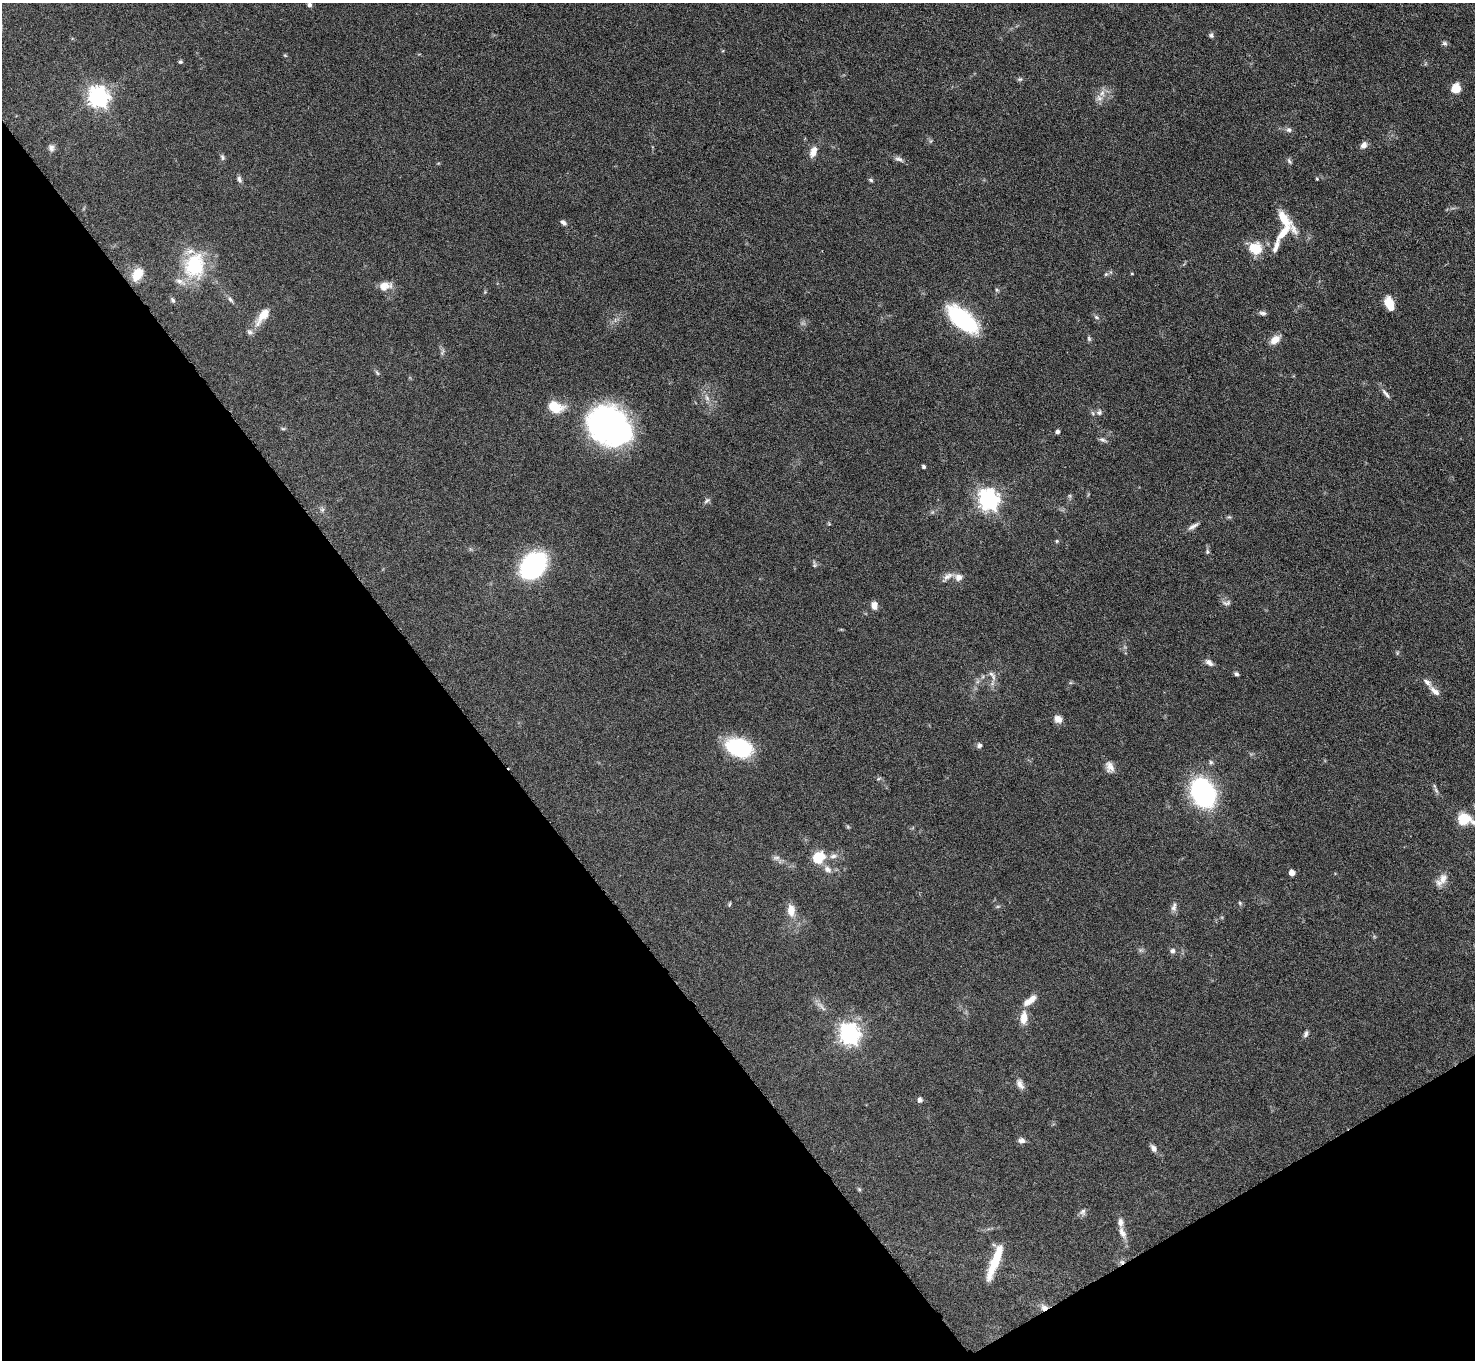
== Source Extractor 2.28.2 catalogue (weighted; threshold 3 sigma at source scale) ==
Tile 14 of 4 x 4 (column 2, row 4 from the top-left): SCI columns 1474-2946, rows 298-1655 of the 5893 x 5887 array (HDU 1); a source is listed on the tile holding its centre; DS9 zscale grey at full resolution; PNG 1477 x 1362 px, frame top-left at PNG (2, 3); no overlay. Shown black and unused: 34% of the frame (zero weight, under 3 of 6 exposures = <1% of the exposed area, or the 3 px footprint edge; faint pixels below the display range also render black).
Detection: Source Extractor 2.28.2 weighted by HDU 2 'WHT'; one run over the whole footprint, this tile lists its part. Background 0.0847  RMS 0.0043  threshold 0.0176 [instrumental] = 3 sigma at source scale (4.09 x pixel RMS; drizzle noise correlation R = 1.36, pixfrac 0.8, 0.05/0.05 arcsec/px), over >= 5 px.
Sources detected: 114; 3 too faint to see at this stretch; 1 cosmic-ray / hot-pixel residue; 1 long thin detection or spike segment (spike, bleed or trail) — not listed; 9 inside a brighter listed object's ellipse — not listed separately; the other 100 listed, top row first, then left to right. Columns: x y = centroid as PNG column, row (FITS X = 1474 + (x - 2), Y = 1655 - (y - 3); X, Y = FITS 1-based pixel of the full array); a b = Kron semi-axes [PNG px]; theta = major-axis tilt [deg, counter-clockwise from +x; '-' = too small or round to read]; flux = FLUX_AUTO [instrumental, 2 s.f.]
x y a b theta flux
310 5 6 5 - 1.1
1211 35 6 6 - 1
1444 43 7 6 - 0.95
285 55 6 3 -20 0.4
180 62 5 4 - 0.67
1020 79 7 5 10 0.7
1456 88 11 9 66 5.1
98 97 8 7 - 230
1099 98 10 9 - 2.2
1289 130 8 6 -8 1.2
1364 145 9 7 50 1.9
51 148 10 8 -75 1.5
813 152 14 8 69 3.5
222 157 8 5 -66 0.85
899 159 13 6 -21 1.5
1289 161 9 4 -57 0.79
239 179 9 5 -69 1.1
1317 179 4 4 - 0.42
871 180 6 4 -18 0.67
1283 218 23 9 -61 7.7
563 222 8 5 -37 1.1
1276 246 22 6 71 2.9
1255 248 15 12 -20 9.8
194 266 32 25 79 26
137 274 17 11 55 6.4
1106 274 6 4 43 0.58
1132 274 4 3 - 0.34
385 286 16 10 11 4.2
997 290 5 5 - 0.62
230 299 9 5 -54 1.1
173 300 7 5 -59 0.84
1389 304 13 7 -69 8.6
1263 313 10 5 -11 1.1
262 316 28 10 54 6.1
1096 317 8 5 -28 0.86
962 319 29 13 -40 48
1089 339 7 5 -74 0.72
1275 340 11 8 39 4.2
377 373 9 3 -56 0.67
1386 394 17 5 -51 1.7
707 398 9 6 -60 1.6
554 407 9 7 -17 17
1099 412 9 7 73 1.3
609 426 48 38 -34 89
283 429 6 4 0 0.54
1057 432 5 4 - 1.3
1103 440 10 5 -16 1.1
924 467 4 3 - 0.98
1070 496 6 4 -71 0.61
988 500 8 7 - 220
707 501 9 6 39 1
322 510 7 6 - 0.94
829 524 5 4 - 0.41
1193 526 16 5 30 1.7
1057 541 5 4 - 0.5
1207 552 6 5 - 0.72
814 564 10 5 -81 0.83
533 565 19 13 49 96
947 577 19 7 35 2.5
958 577 10 9 - 2.4
1226 603 13 6 1 1.3
874 605 9 7 -82 2.3
1397 653 6 4 72 0.48
1209 663 11 7 -38 1.9
1236 674 6 5 - 0.83
992 675 16 6 -58 2.2
1435 691 16 7 -40 2.5
1058 719 9 8 - 2.8
979 745 7 6 - 1.1
740 748 25 17 -15 33
1211 762 7 5 -89 0.83
1110 767 14 9 -71 2.8
879 779 7 3 19 0.49
1436 790 9 4 -55 1
1203 792 18 13 -63 110
1464 819 15 14 - 7.8
833 856 11 7 8 2.1
818 857 12 10 43 12
776 858 11 6 -6 1.4
828 869 12 8 -40 2.3
1292 873 5 4 - 3.3
1443 878 17 11 72 3.6
1240 903 6 5 - 0.6
729 904 8 3 79 0.45
1174 908 10 8 -74 1.7
791 910 14 8 -84 4.9
1172 951 6 6 - 1.3
1030 1001 19 7 37 4.3
1024 1018 16 8 87 4.7
849 1034 8 7 - 240
1306 1034 10 5 69 1.1
1020 1084 15 8 -62 2.3
920 1100 6 6 - 1.3
1022 1140 8 7 - 1.6
1153 1148 10 6 -58 1.8
859 1189 6 4 -45 0.51
1083 1212 9 9 - 1.5
1122 1233 17 7 -64 3
994 1265 37 10 68 11
1044 1307 9 9 - 2.3
Overlapping masked pixels (flux is a lower limit): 1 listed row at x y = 1044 1307